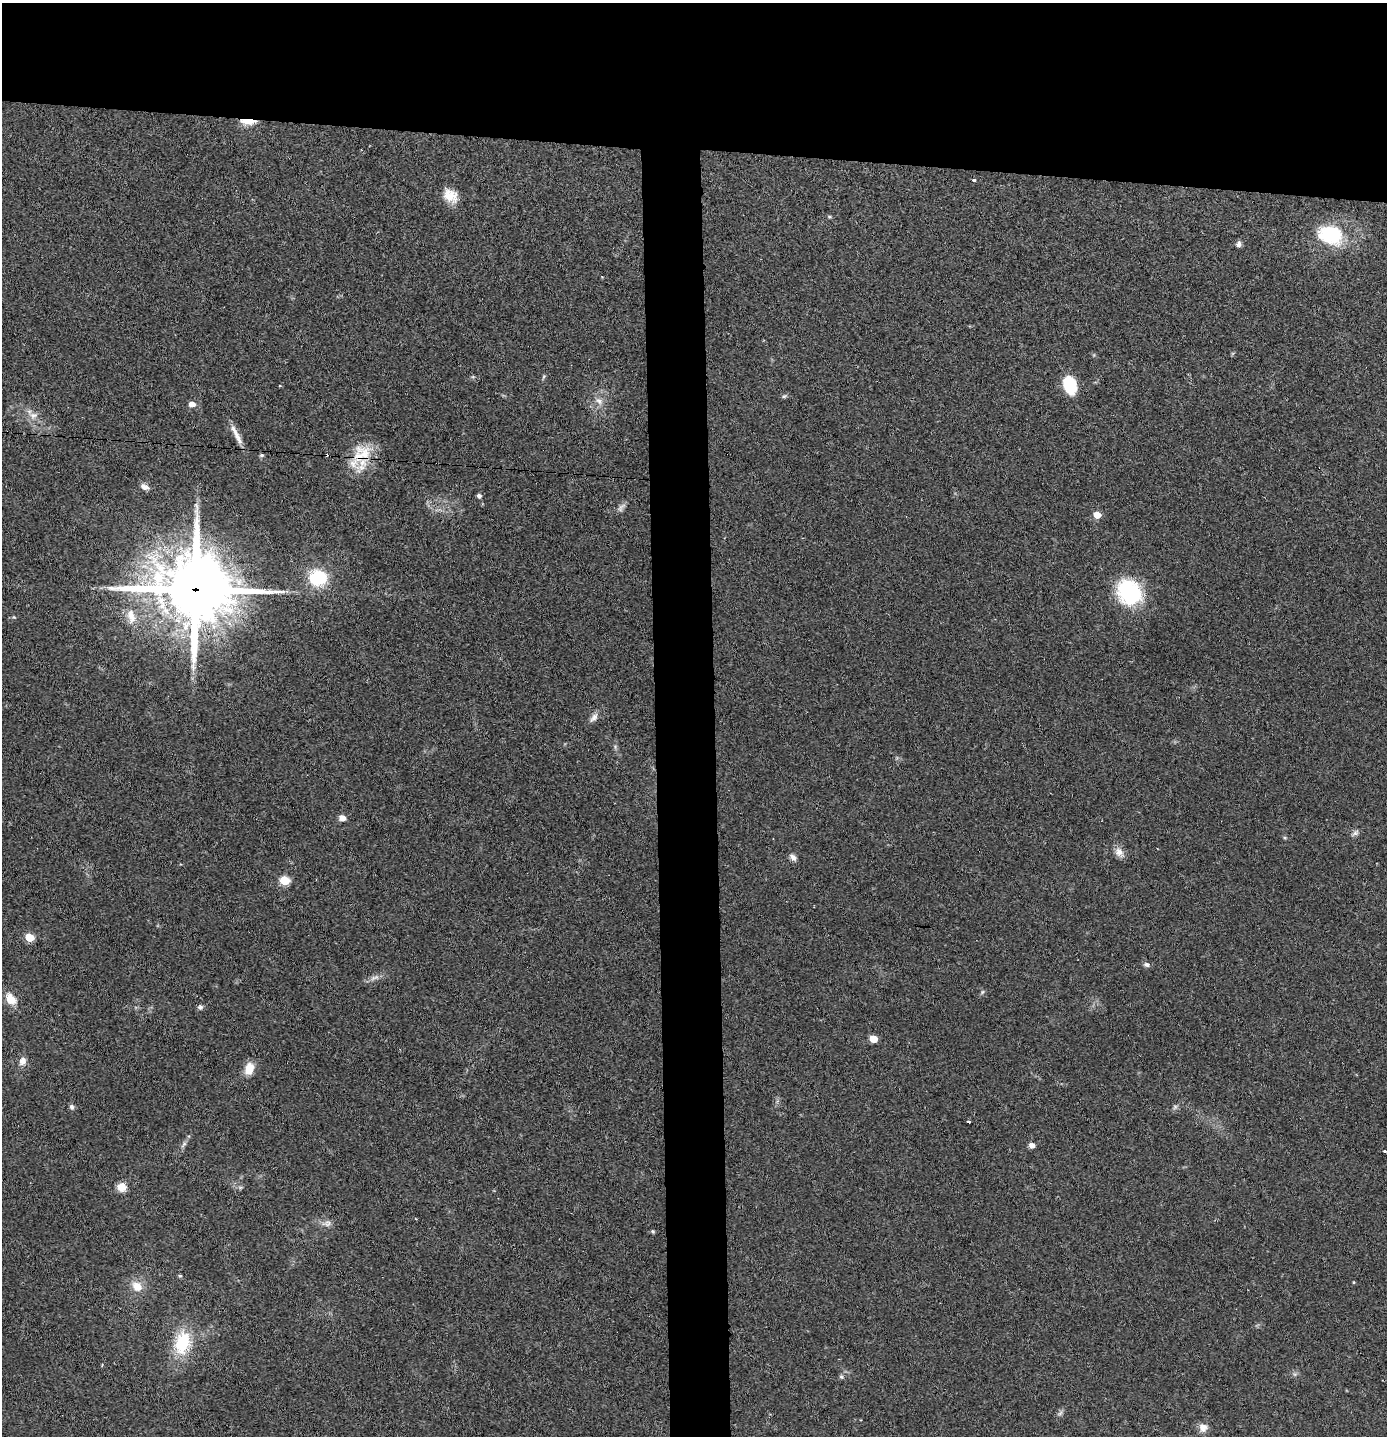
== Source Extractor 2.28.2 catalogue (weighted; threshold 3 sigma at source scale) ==
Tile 2 of 3 x 3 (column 2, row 1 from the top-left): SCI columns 1465-2849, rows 2871-4304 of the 4317 x 4304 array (HDU 1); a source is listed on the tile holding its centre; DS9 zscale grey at full resolution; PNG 1389 x 1438 px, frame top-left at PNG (2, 3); no overlay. Shown black and unused: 14% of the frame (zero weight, under 2 of 3 exposures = <1% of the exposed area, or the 3 px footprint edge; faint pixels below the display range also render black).
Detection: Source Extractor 2.28.2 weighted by HDU 2 'WHT'; one run over the whole footprint, this tile lists its part. Background 0.0466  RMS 0.0068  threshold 0.0305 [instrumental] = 3 sigma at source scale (4.5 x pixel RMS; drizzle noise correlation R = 1.50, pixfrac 1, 0.05/0.05 arcsec/px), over >= 5 px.
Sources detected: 60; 1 too faint to see at this stretch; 1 cosmic-ray / hot-pixel residue — not listed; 2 inside a brighter listed object's ellipse — not listed separately; the other 56 listed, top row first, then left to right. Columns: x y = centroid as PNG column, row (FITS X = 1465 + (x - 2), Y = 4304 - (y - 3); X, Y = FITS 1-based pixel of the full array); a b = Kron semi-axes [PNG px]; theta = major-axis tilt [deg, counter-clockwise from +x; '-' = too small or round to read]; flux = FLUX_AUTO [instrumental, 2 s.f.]
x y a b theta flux
248 121 21 7 -3 8.5
974 180 3 3 - 3.6
451 196 19 14 -38 11
829 217 7 3 -19 0.82
1331 235 22 17 -17 50
1239 244 7 6 - 2.3
473 377 6 4 -18 0.86
544 377 7 3 71 0.93
1070 385 17 12 -67 27
280 386 4 2 - 0.55
784 396 6 5 - 1.2
599 401 12 7 -40 3.9
192 404 5 4 - 7
33 415 12 9 -1 4.6
237 436 27 6 -63 6.7
364 454 33 20 -52 21
262 455 6 5 - 1.1
145 487 10 6 -26 3.6
479 496 5 4 - 2.3
1097 515 5 5 - 12
318 578 19 18 - 33
195 589 25 22 -8 6100
1129 592 33 28 -52 48
131 616 23 12 -78 9.9
14 617 4 4 - 0.69
594 717 14 8 46 3.6
342 818 6 5 - 4.8
1355 833 10 7 38 2.2
1119 852 14 10 -48 4.8
793 857 9 6 -49 2.8
285 881 5 5 - 38
29 937 5 5 - 25
1147 964 7 5 -4 2.1
374 978 15 6 16 3.5
982 992 6 4 47 1
11 999 17 11 -53 8.9
200 1007 7 6 - 1.8
873 1039 5 5 - 15
23 1061 10 8 68 4.4
249 1069 14 10 74 9.8
72 1107 7 6 - 1.7
1175 1107 7 4 0 1.3
968 1121 3 3 - 2.9
184 1145 10 5 51 2
1032 1145 5 4 - 5
1385 1151 3 3 - 2
121 1187 8 8 - 8.9
327 1223 10 8 -3 3.2
653 1231 5 5 - 0.89
180 1276 4 4 - 0.86
1354 1282 4 3 - 0.53
137 1286 14 12 -35 8.7
183 1343 25 16 78 33
841 1377 6 5 - 1.2
1060 1413 8 5 45 1.7
1203 1427 11 10 - 5.1
Overlapping masked pixels (flux is a lower limit): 3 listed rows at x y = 248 121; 364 454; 195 589